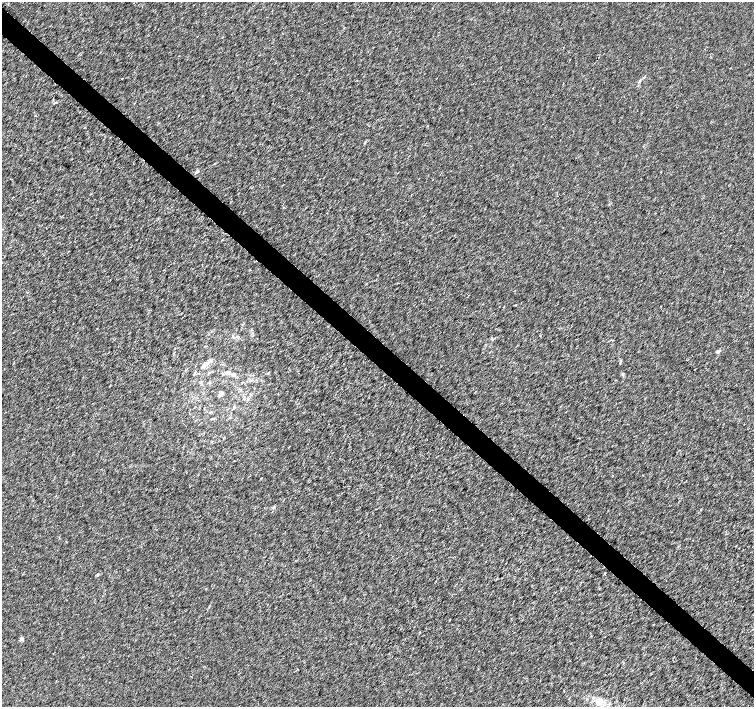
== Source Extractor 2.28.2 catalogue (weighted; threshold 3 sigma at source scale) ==
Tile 11 of 4 x 4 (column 3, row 3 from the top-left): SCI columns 3018-4521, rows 1638-3046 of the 6026 x 6026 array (HDU 1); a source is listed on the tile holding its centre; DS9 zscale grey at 2 x 2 block average (1 PNG px = mean of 2 x 2 image px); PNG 756 x 709 px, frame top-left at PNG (2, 2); no overlay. Shown black and unused: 4% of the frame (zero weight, under 3 of 4 exposures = <1% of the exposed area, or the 3 px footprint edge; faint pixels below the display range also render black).
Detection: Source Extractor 2.28.2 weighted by HDU 2 'WHT'; one run over the whole footprint, this tile lists its part. Background 0.00102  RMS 0.0021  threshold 0.00956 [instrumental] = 3 sigma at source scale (4.5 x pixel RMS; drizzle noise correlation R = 1.50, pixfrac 1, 0.0396/0.0396 arcsec/px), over >= 5 px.
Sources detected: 15; all 15 listed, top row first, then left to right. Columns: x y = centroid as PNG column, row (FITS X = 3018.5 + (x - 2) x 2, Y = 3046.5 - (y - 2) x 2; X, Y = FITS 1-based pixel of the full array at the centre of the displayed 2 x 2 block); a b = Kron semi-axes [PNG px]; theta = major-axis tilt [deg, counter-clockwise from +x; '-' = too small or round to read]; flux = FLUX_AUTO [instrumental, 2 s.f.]
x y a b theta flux
640 81 4 3 - 0.56
55 102 4 2 - 0.42
365 142 4 2 - 0.34
197 171 5 3 - 0.61
515 305 3 2 - 0.26
718 352 3 2 - 2.5
209 362 4 2 - 0.76
203 367 6 4 68 0.97
229 373 5 4 - 1.1
221 394 4 3 - 2.2
274 507 4 3 - 0.51
605 573 2 2 - 0.44
98 574 3 2 - 0.36
21 639 6 3 1 0.79
600 700 8 7 - 3.3
Diffuse or blended objects may show on this block-average render without a row.